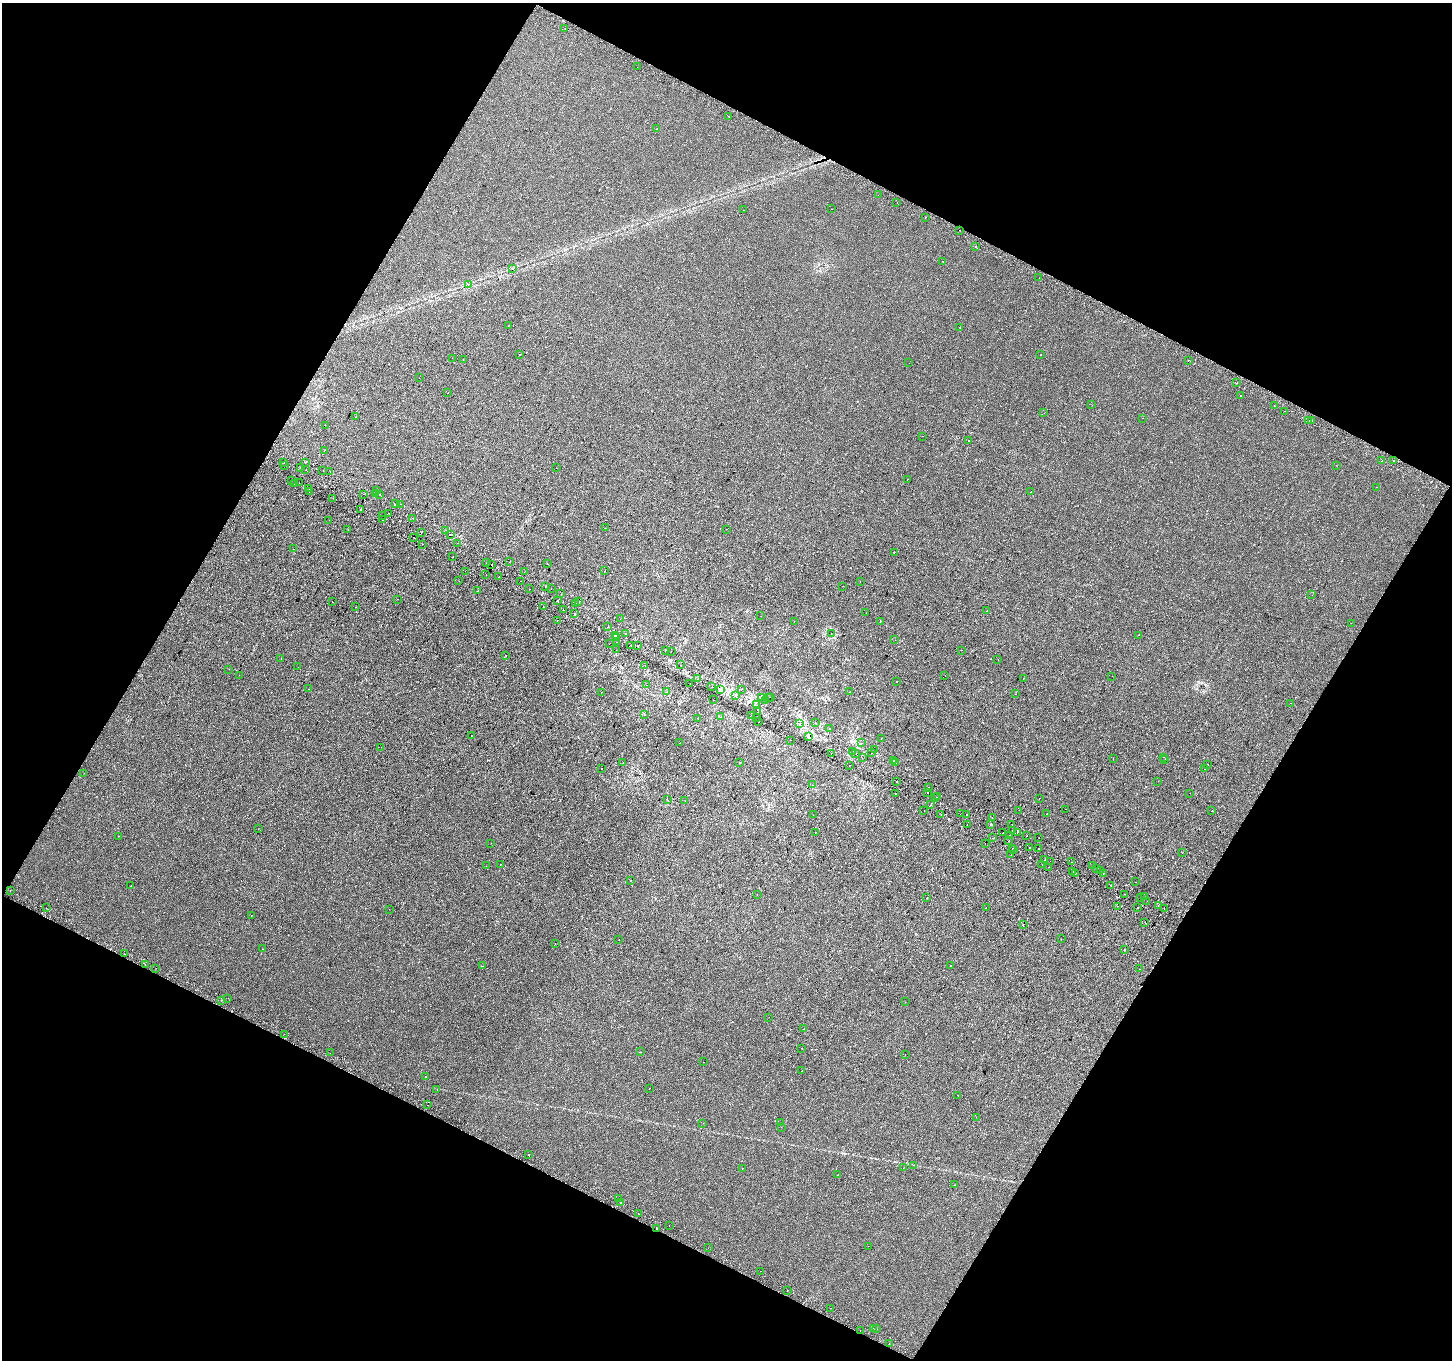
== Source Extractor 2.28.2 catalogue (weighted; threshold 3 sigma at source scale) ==
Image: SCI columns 30-5826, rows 301-5731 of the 5847 x 5966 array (HDU 1 of 3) = the unmasked area's bounding box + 8 px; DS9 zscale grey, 4 x 4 block average (1 PNG px = mean of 4 x 4 image px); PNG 1454 x 1362 px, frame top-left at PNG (2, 3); each listed source drawn as its Kron ellipse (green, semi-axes under 4 px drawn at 4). Shown black and unused: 46% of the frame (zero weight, under 2 of 3 exposures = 2% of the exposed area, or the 3 px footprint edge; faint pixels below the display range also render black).
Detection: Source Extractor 2.28.2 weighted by HDU 2 'WHT'. Background 8.58e-04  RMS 0.0037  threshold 0.0165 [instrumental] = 3 sigma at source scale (4.5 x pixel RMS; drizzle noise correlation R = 1.50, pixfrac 1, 0.0396/0.0396 arcsec/px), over >= 5 px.
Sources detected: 385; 46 cosmic-ray / hot-pixel residue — neither listed nor drawn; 8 coinciding with a brighter row at this scale — not listed separately; the other 331 listed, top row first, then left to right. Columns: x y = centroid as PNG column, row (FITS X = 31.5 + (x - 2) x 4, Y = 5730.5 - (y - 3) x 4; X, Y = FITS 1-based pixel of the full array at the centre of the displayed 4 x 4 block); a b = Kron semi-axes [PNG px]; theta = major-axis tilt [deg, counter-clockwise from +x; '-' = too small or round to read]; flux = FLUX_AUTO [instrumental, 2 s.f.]
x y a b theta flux
565 29 2 2 - 0.73
637 67 2 2 - 1.1
729 116 2 2 - 1.4
656 129 2 2 - 0.47
878 195 2 2 - 0.92
897 203 2 2 - 1.1
832 209 2 2 - 0.51
744 210 2 2 - 0.8
925 217 2 2 - 0.9
959 230 2 2 - 0.37
975 246 2 2 - 0.67
943 261 2 2 - 0.36
512 269 2 2 - 0.41
1039 278 2 2 - 0.55
468 284 2 2 - 0.35
508 326 2 2 - 0.49
960 327 2 2 - 0.63
520 354 2 2 - 1.3
1041 355 2 2 - 0.58
452 358 2 2 - 0.93
463 360 2 2 - 1.6
1188 360 2 2 - 0.5
909 363 2 2 - 0.36
419 378 2 2 - 0.31
1237 383 2 2 - 1.6
448 393 2 2 - 1.1
1241 395 2 2 - 0.92
1092 405 2 2 - 0.4
1274 406 2 2 - 0.42
1285 411 2 2 - 3.3
1044 413 2 2 - 1.9
356 416 2 2 - 0.4
1142 418 2 2 - 0.55
1312 420 2 2 - 1.5
1309 421 2 2 - 1.5
325 425 2 2 - 1
923 436 2 2 - 0.28
968 440 2 2 - 2.1
324 450 2 2 - 0.66
1382 461 2 2 - 2.1
1393 461 2 2 - 6.3
306 462 2 2 - 0.57
284 463 2 2 - 4.3
284 465 2 2 - 0.4
1336 465 2 2 - 0.56
300 467 2 2 - 1.8
556 468 2 2 - 0.48
306 470 2 2 - 0.82
323 470 2 2 - 10
330 471 2 2 - 3.8
907 479 2 2 - 1.2
291 481 2 2 - 1.3
299 483 2 2 - 4.9
294 484 2 2 - 1.5
1377 487 2 2 - 1.5
309 489 2 2 - 3.2
310 491 2 2 - 0.49
376 491 2 2 - 1.3
1031 491 2 2 - 1.1
364 494 2 2 - 3.6
375 494 2 2 - 0.93
380 494 2 2 - 3.1
333 498 2 2 - 1.3
395 504 2 2 - 1.2
400 504 2 2 - 0.69
361 509 2 2 - 17
388 513 2 2 - 2.4
382 515 2 2 - 1.7
412 518 2 2 - 1.8
329 520 2 2 - 0.86
383 520 2 2 - 1.6
605 528 2 2 - 0.48
348 529 2 2 - 2.6
726 529 2 2 - 0.6
446 530 2 2 - 0.53
421 532 2 2 - 1.4
450 535 2 2 - 1.1
414 538 2 2 - 2.1
458 543 2 2 - 1.3
423 544 2 2 - 0.35
294 549 2 2 - 0.52
894 553 2 2 - 0.75
453 557 2 2 - 0.69
510 562 2 2 - 0.59
486 563 2 2 - 1.7
547 564 2 2 - 0.91
491 565 2 2 - 32
605 570 2 2 - 0.44
465 571 2 2 - 0.8
524 572 2 2 - 2.7
486 574 2 2 - 0.94
499 577 2 2 - 0.54
459 581 2 2 - 0.28
520 581 2 2 - 1.5
860 582 2 2 - 0.44
843 586 2 2 - 0.52
545 587 2 2 - 0.52
530 589 2 2 - 1.1
551 589 2 2 - 1.3
478 591 2 2 - 2.7
561 594 2 2 - 0.35
1312 595 2 2 - 0.35
398 599 2 2 - 0.38
557 600 2 2 - 3.9
579 601 2 2 - 3.9
332 602 2 2 - 0.92
576 603 2 2 - 2.2
543 606 2 2 - 2.2
356 607 2 2 - 1.1
563 610 2 2 - 2
987 611 2 2 - 1.6
866 613 2 2 - 0.75
574 614 2 2 - 1.9
761 616 2 2 - 0.58
620 619 2 2 - 0.8
557 620 2 2 - 1.9
794 621 2 2 - 0.46
880 621 2 2 - 1.3
1351 623 2 2 - 0.31
608 627 2 2 - 6.1
831 633 2 2 - 1.1
625 634 2 2 - 0.61
1139 635 2 2 - 1.5
615 636 3 2 - 4.3
617 638 2 2 - 0.73
895 640 2 2 - 0.44
616 642 2 2 - 0.54
609 644 2 2 - 1.4
638 645 2 2 - 0.61
631 646 2 2 - 0.6
616 650 2 2 - 1
961 650 2 2 - 1.2
665 651 2 2 - 1
671 651 2 2 - 0.36
506 655 2 2 - 1.2
281 659 2 2 - 0.45
998 659 2 2 - 0.36
681 665 2 2 - 1.9
645 666 2 2 - 1.9
298 667 2 2 - 0.92
229 669 2 2 - 0.32
239 675 2 2 - 0.27
945 676 2 2 - 0.86
1112 676 2 2 - 0.33
1024 678 2 2 - 0.29
698 679 2 2 - 0.35
897 682 2 2 - 2.6
690 684 2 2 - 0.56
647 685 2 2 - 0.84
712 686 2 2 - 0.36
308 689 2 2 - 0.56
720 689 2 2 - 1.2
741 689 2 2 - 0.47
667 691 2 2 - 0.45
601 692 2 2 - 0.42
849 692 2 2 - 0.86
1015 694 2 2 - 0.41
735 695 2 2 - 1.3
768 697 2 2 - 9.1
771 697 2 2 - 1.7
761 698 2 2 - 2.1
713 700 2 2 - 1.3
766 701 2 2 - 1.3
1291 703 2 2 - 0.61
756 705 2 2 - 1.3
758 712 2 2 - 3
644 714 2 2 - 0.38
752 715 2 2 - 1
721 717 2 2 - 0.54
756 717 2 2 - 1.6
698 718 2 2 - 1.2
758 721 2 2 - 24
815 722 2 2 - 5.2
799 724 2 2 - 1.2
829 728 2 2 - 1.6
471 735 2 2 - 1.2
808 737 2 2 - 2.2
881 738 2 2 - 0.5
790 740 2 2 - 0.52
679 743 2 2 - 0.38
861 743 2 2 - 2.1
381 747 2 2 - 0.41
874 750 2 2 - 0.85
853 751 2 2 - 0.33
831 753 2 2 - 3.7
872 753 2 2 - 2
856 754 2 2 - 0.32
1163 757 2 2 - 0.71
862 758 2 2 - 0.57
1113 759 2 2 - 2.4
894 760 2 2 - 2.1
1165 760 2 2 - 0.49
623 762 2 2 - 0.59
740 763 2 2 - 2.3
896 763 2 2 - 0.74
849 765 2 2 - 1.7
1208 765 2 2 - 0.65
602 769 2 2 - 2.8
1204 769 2 2 - 0.65
84 773 2 2 - 0.42
896 781 2 2 - 2.5
1158 781 2 2 - 0.38
812 785 2 2 - 0.43
929 787 2 2 - 0.55
896 793 2 2 - 1.8
927 793 2 2 - 6.8
1190 793 2 2 - 0.56
938 797 2 2 - 1.3
936 798 2 2 - 1.3
1039 798 2 2 - 4.5
668 800 2 2 - 0.76
685 801 2 2 - 0.32
931 805 2 2 - 2.1
1066 809 2 2 - 0.24
924 810 2 2 - 3.2
1019 810 2 2 - 0.53
1212 811 2 2 - 2.1
960 814 2 2 - 0.41
966 814 2 2 - 2.3
1047 814 2 2 - 1.7
813 815 2 2 - 0.59
941 815 2 2 - 0.67
992 818 2 2 - 0.72
990 824 2 2 - 2.3
1012 824 2 2 - 0.87
967 825 2 2 - 0.86
258 829 2 2 - 0.35
1012 830 2 2 - 1.7
815 832 2 2 - 0.59
1017 832 2 2 - 1.6
1002 833 2 2 - 3.4
118 836 2 2 - 1.6
1009 836 2 2 - 2.7
1027 836 2 2 - 0.4
992 838 2 2 - 0.44
1039 838 2 2 - 0.74
1008 841 2 2 - 1.1
491 843 2 2 - 1.9
985 843 2 2 - 0.33
1029 847 2 2 - 3.4
1012 848 2 2 - 5
1038 848 2 2 - 1.2
1014 850 2 2 - 1.7
1182 853 2 2 - 0.36
1011 855 2 2 - 1.1
1045 860 2 2 - 1.9
1050 861 2 2 - 0.38
1072 862 2 2 - 0.67
500 864 2 2 - 1.3
1042 864 2 2 - 3.5
1092 865 2 2 - 1.8
486 866 2 2 - 0.44
1049 867 2 2 - 1.4
1096 868 2 2 - 1.4
1073 871 2 2 - 0.48
1100 871 2 2 - 0.76
1075 873 2 2 - 0.83
1103 873 2 2 - 1.5
631 880 2 2 - 0.58
1136 882 2 2 - 3.3
1111 885 2 2 - 0.49
131 886 2 2 - 0.49
10 890 2 2 - 3.4
1124 894 2 2 - 0.91
757 895 2 2 - 0.36
1145 897 2 2 - 2.4
927 898 2 2 - 1.1
1140 898 2 2 - 1.6
1147 901 2 2 - 0.43
1158 905 2 2 - 0.87
1117 906 2 2 - 0.57
46 908 2 2 - 1.1
986 908 2 2 - 0.94
1137 908 2 2 - 2.3
389 909 2 2 - 0.69
1164 909 2 2 - 1.6
251 915 2 2 - 2.3
1145 923 2 2 - 1.6
1023 924 2 2 - 1.1
1061 939 2 2 - 1.1
619 940 2 2 - 0.54
555 943 2 2 - 0.3
262 949 2 2 - 0.59
1125 949 2 2 - 0.51
124 954 2 2 - 1.7
145 965 2 2 - 1.6
950 965 2 2 - 2.3
482 966 2 2 - 0.64
156 968 2 2 - 1.1
1140 969 2 2 - 0.38
228 998 2 2 - 1.1
221 1000 2 2 - 0.86
905 1002 2 2 - 0.44
769 1017 2 2 - 0.28
804 1029 2 2 - 0.37
284 1034 2 2 - 1.3
802 1048 2 2 - 0.44
640 1052 2 2 - 0.7
330 1053 2 2 - 0.92
905 1054 2 2 - 0.36
703 1062 2 2 - 0.85
802 1070 2 2 - 0.63
425 1077 2 2 - 1.3
650 1088 2 2 - 0.38
437 1090 2 2 - 0.57
958 1095 2 2 - 2.5
428 1105 2 2 - 0.93
976 1117 2 2 - 0.63
703 1123 2 2 - 0.37
780 1123 2 2 - 0.59
781 1127 2 2 - 0.4
528 1154 2 2 - 1.2
914 1165 2 2 - 0.57
742 1168 2 2 - 0.38
903 1168 2 2 - 0.33
838 1175 2 2 - 0.86
955 1185 2 2 - 0.71
619 1199 2 2 - 1.3
621 1203 2 2 - 0.7
638 1214 2 2 - 0.88
669 1225 2 2 - 0.8
657 1228 2 2 - 8
868 1246 2 2 - 0.3
708 1248 2 2 - 0.43
760 1271 2 2 - 0.98
787 1290 2 2 - 0.59
830 1308 2 2 - 0.32
874 1329 2 2 - 0.44
876 1329 2 2 - 0.77
860 1330 2 2 - 0.35
889 1343 2 2 - 3.6
Overlapping masked pixels (flux is a lower limit): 1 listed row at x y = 657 1228
Diffuse or blended objects may show on this block-average render without a row.